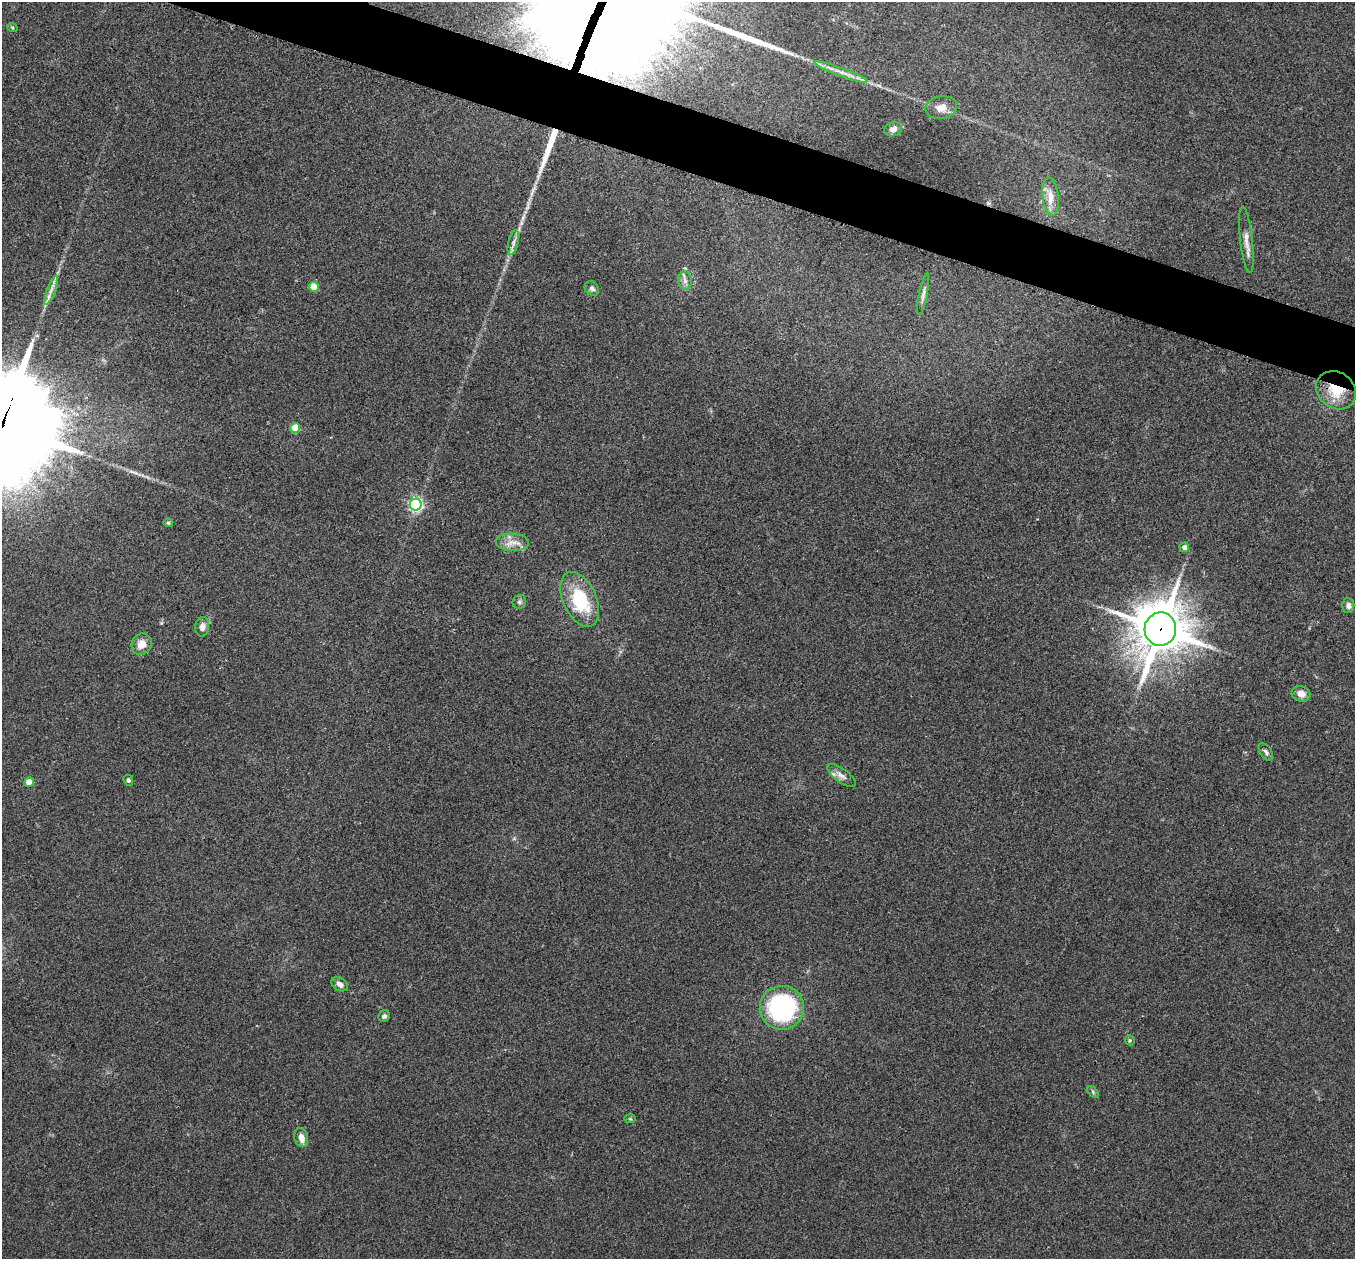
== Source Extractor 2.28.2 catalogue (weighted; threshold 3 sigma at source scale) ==
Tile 11 of 4 x 4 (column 3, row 3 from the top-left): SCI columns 2712-4064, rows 1402-2658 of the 5427 x 5441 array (HDU 1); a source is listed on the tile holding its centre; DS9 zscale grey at full resolution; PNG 1357 x 1261 px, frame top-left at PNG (2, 2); each listed source drawn as its Kron ellipse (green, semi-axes under 4 px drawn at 4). Shown black and unused: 4% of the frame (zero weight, under 2 of 3 exposures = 1% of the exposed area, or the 3 px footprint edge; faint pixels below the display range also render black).
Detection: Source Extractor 2.28.2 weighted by HDU 2 'WHT'; one run over the whole footprint, this tile lists its part. Background 0.104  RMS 0.015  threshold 0.0661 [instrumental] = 3 sigma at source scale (4.5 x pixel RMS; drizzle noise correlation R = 1.50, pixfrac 1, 0.05/0.05 arcsec/px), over >= 5 px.
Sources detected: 38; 1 long thin detection or spike segment (spike, bleed or trail) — neither listed nor drawn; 1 inside a brighter listed object's ellipse — not listed separately; the other 36 listed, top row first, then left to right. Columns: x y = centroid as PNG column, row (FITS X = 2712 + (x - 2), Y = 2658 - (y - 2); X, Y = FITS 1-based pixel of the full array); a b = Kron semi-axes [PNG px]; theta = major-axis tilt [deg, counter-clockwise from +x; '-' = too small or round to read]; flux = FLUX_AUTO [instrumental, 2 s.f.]
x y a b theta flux
12 27 5 3 - 1.7
841 72 28 4 -20 13
941 107 16 11 10 15
893 129 9 7 18 8.2
1050 196 19 8 -84 17
1246 240 33 6 -83 13
513 242 13 5 76 6.6
685 281 9 7 -88 6.1
314 287 5 5 - 40
592 288 8 6 -48 4.5
51 290 15 4 69 8.4
923 294 21 4 79 7
1336 390 21 18 -38 43
295 428 5 5 - 44
416 505 6 6 - 310
168 523 5 4 - 2
512 542 16 9 -2 14
1184 547 5 4 - 8.1
580 599 29 16 -66 82
519 602 7 6 - 3.6
1348 605 7 6 - 5.2
202 627 10 7 82 9.2
1160 629 16 16 - 6300
142 644 11 10 - 15
1301 694 9 7 -12 12
1266 752 10 5 -55 4.5
841 776 17 7 -36 8.5
128 780 6 4 -63 2.6
29 782 5 4 - 25
340 984 9 6 -31 7.6
782 1008 22 22 - 260
384 1016 6 5 - 3.8
1130 1040 5 4 - 2
1093 1092 7 4 -47 2.2
630 1119 6 4 -1 1.5
301 1138 10 6 -75 12
Overlapping masked pixels (flux is a lower limit): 2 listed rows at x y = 1336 390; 1160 629